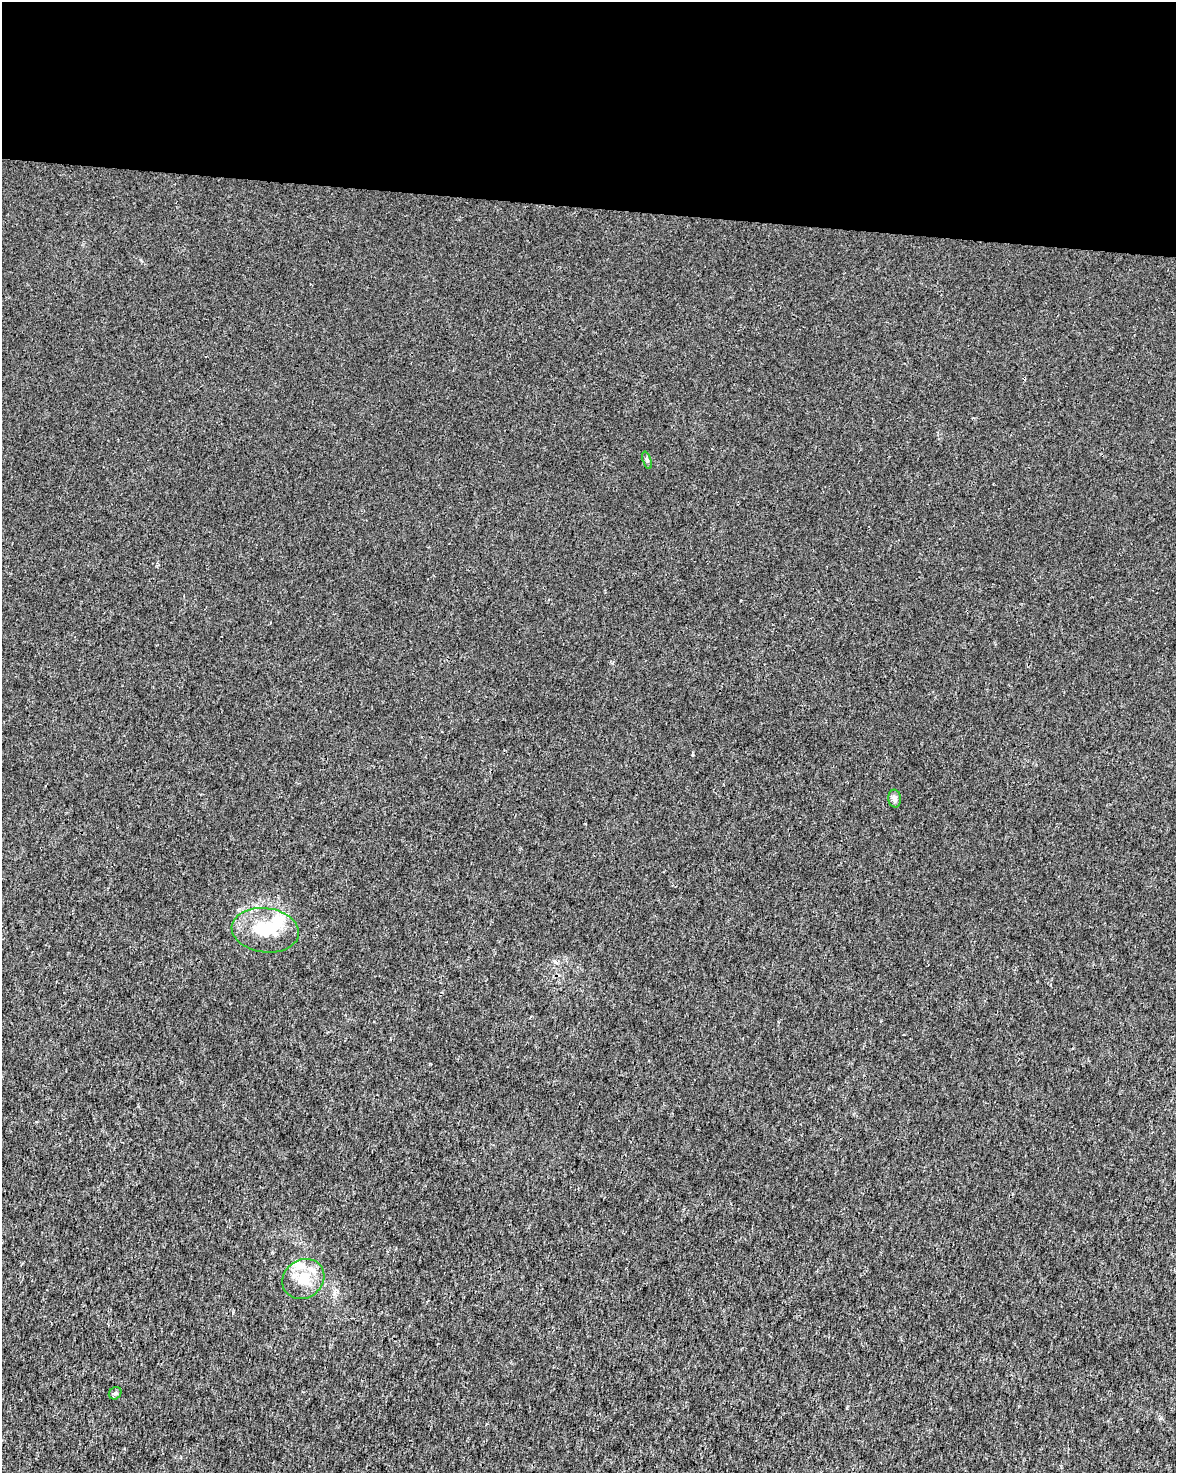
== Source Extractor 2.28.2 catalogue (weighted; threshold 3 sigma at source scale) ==
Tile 3 of 4 x 3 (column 3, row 1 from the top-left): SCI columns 2355-3528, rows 3226-4696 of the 4701 x 4924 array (HDU 1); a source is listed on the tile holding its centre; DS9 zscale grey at full resolution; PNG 1178 x 1475 px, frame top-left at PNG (2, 2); each listed source drawn as its Kron ellipse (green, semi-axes under 4 px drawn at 4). Shown black and unused: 14% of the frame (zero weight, under 3 of 4 exposures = <1% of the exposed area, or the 3 px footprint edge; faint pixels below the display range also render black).
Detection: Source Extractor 2.28.2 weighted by HDU 2 'WHT'; one run over the whole footprint, this tile lists its part. Background 0.00157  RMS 0.0023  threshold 0.0101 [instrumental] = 3 sigma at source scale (4.5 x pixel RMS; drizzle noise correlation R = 1.50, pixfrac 1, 0.0396/0.0396 arcsec/px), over >= 5 px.
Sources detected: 8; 1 inside a brighter object's white glare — neither listed nor drawn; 2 inside a brighter listed object's ellipse — not listed separately; the other 5 listed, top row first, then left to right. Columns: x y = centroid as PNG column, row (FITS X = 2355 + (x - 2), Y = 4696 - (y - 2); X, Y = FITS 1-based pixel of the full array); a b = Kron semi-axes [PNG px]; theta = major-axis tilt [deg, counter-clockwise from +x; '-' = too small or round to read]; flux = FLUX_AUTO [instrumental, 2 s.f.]
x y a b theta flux
647 460 9 4 -72 0.4
895 799 9 6 -85 0.84
265 930 34 22 -7 9.9
303 1279 22 19 36 5.5
115 1393 7 5 42 0.42